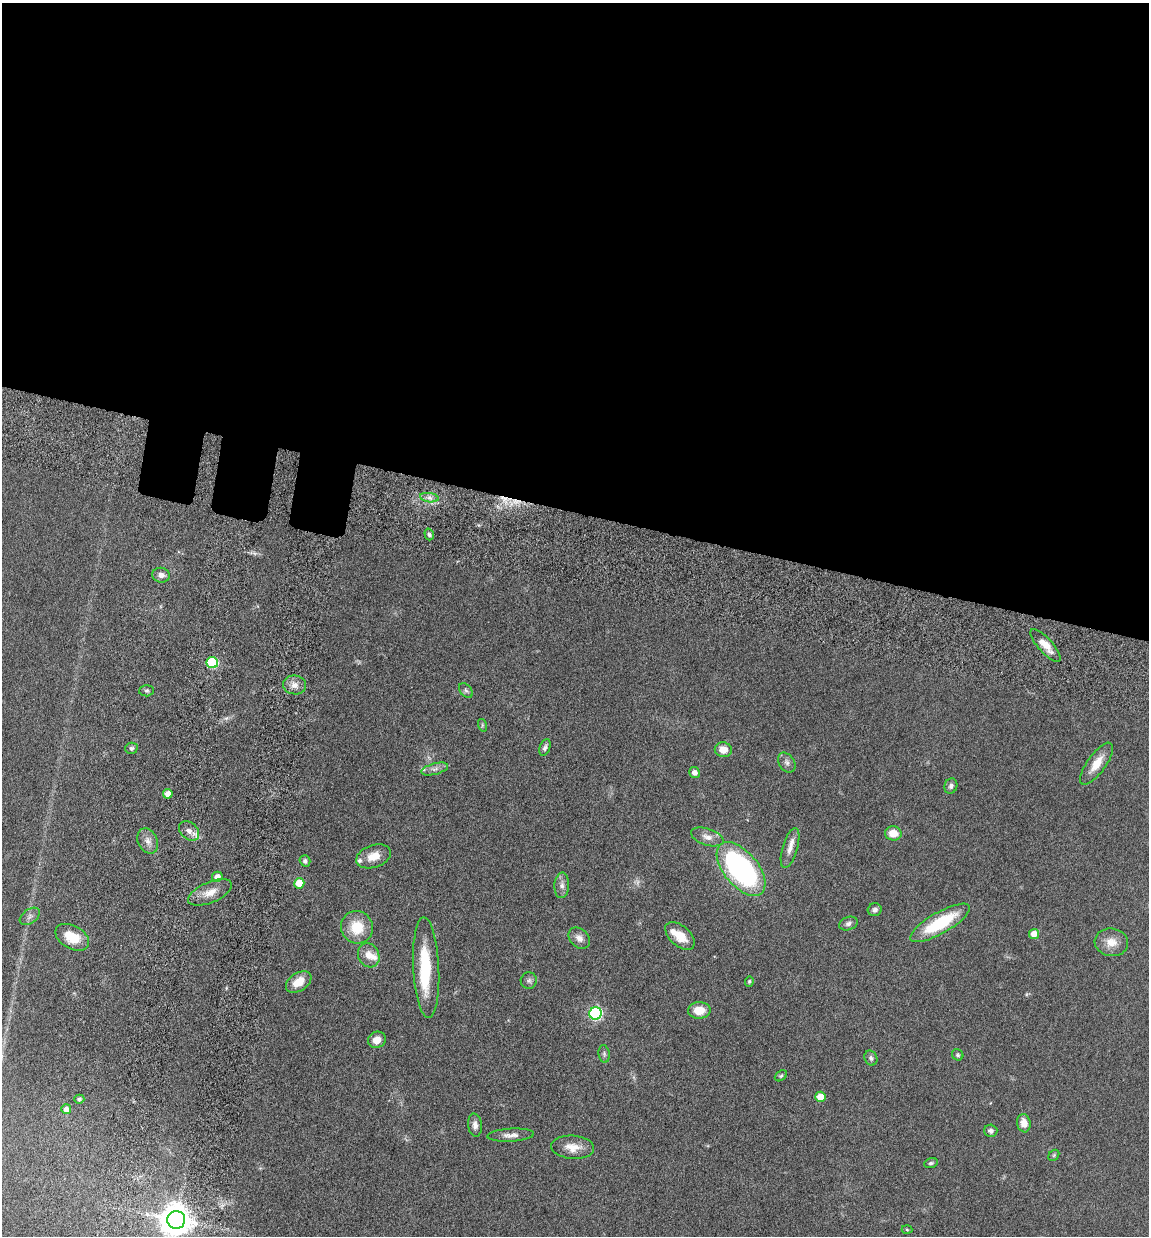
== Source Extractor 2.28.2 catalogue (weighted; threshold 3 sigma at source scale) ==
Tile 3 of 4 x 4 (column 3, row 1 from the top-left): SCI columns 2634-3780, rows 3795-5028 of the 5155 x 5142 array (HDU 1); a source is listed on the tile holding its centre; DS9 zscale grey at full resolution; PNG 1151 x 1238 px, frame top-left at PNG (2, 3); each listed source drawn as its Kron ellipse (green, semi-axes under 4 px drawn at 4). Shown black and unused: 42% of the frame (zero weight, under 10 of 20 exposures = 8% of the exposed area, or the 3 px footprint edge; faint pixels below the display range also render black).
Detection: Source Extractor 2.28.2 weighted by HDU 2 'WHT'; one run over the whole footprint, this tile lists its part. Background 0.0613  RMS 0.0029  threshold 0.0117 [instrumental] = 3 sigma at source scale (4.09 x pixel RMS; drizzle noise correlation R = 1.36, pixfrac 0.8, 0.05/0.05 arcsec/px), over >= 5 px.
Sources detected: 72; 1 too faint to see at this stretch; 1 inside a brighter object's white glare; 2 cosmic-ray / hot-pixel residue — neither listed nor drawn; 4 inside a brighter listed object's ellipse — not listed separately; the other 64 listed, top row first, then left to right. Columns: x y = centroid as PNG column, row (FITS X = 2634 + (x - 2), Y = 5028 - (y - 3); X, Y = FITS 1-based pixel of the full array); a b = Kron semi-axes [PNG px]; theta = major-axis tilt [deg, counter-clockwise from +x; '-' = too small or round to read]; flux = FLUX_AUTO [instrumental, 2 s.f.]
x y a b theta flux
429 498 9 4 -8 1
429 534 6 4 -73 0.52
161 575 9 7 -7 1.3
1045 645 21 7 -48 3.3
212 663 6 5 - 22
295 685 11 9 -8 1.9
466 690 8 5 -49 0.63
147 691 7 5 1 0.55
482 725 6 4 -73 0.34
131 748 6 6 - 0.58
545 748 9 5 69 0.77
723 750 8 7 - 2.9
787 763 11 7 -55 1.1
1096 764 25 9 54 4.1
435 769 14 5 14 1.2
695 773 5 5 - 1.4
951 786 8 6 71 0.9
168 794 4 4 - 2.6
189 831 11 8 -41 1.8
893 833 8 7 - 3.5
707 837 17 8 -18 2
148 841 13 9 -63 1.9
790 848 21 7 73 2.3
374 856 18 11 19 3.6
305 861 6 5 - 0.61
741 869 32 17 -50 51
217 877 5 5 - 1.8
299 883 5 5 - 5.1
562 885 13 7 87 1.4
210 892 23 10 22 3.3
875 910 7 6 - 0.78
30 916 11 7 36 1.1
940 923 34 10 30 15
848 924 9 6 19 0.9
357 927 16 16 - 6.8
1034 934 5 5 - 4.3
680 936 17 10 -41 4.4
72 937 18 11 -29 6.3
579 938 12 9 -44 1.7
1111 942 17 14 -6 3.4
369 955 12 10 -62 2.5
426 967 50 13 -87 14
529 981 8 8 - 0.85
749 981 5 4 - 0.38
299 982 14 9 34 3.7
699 1010 11 8 1 4.3
595 1013 6 6 - 42
377 1040 9 8 - 2.3
604 1054 9 5 -82 0.71
958 1055 6 5 - 0.46
871 1058 8 6 -66 0.71
781 1076 7 4 38 0.43
821 1097 5 5 - 5.4
79 1099 5 4 - 0.68
66 1109 5 5 - 1.6
1024 1123 9 6 -81 2.6
475 1125 12 7 -83 1.3
991 1131 6 6 - 0.88
511 1135 23 6 3 1.8
573 1147 21 11 -4 3.6
1054 1155 6 4 47 0.39
931 1163 7 4 14 0.51
176 1220 9 9 - 450
907 1230 5 3 - 0.27
Isophote crosses this tile's border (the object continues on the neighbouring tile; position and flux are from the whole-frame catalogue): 1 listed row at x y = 176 1220